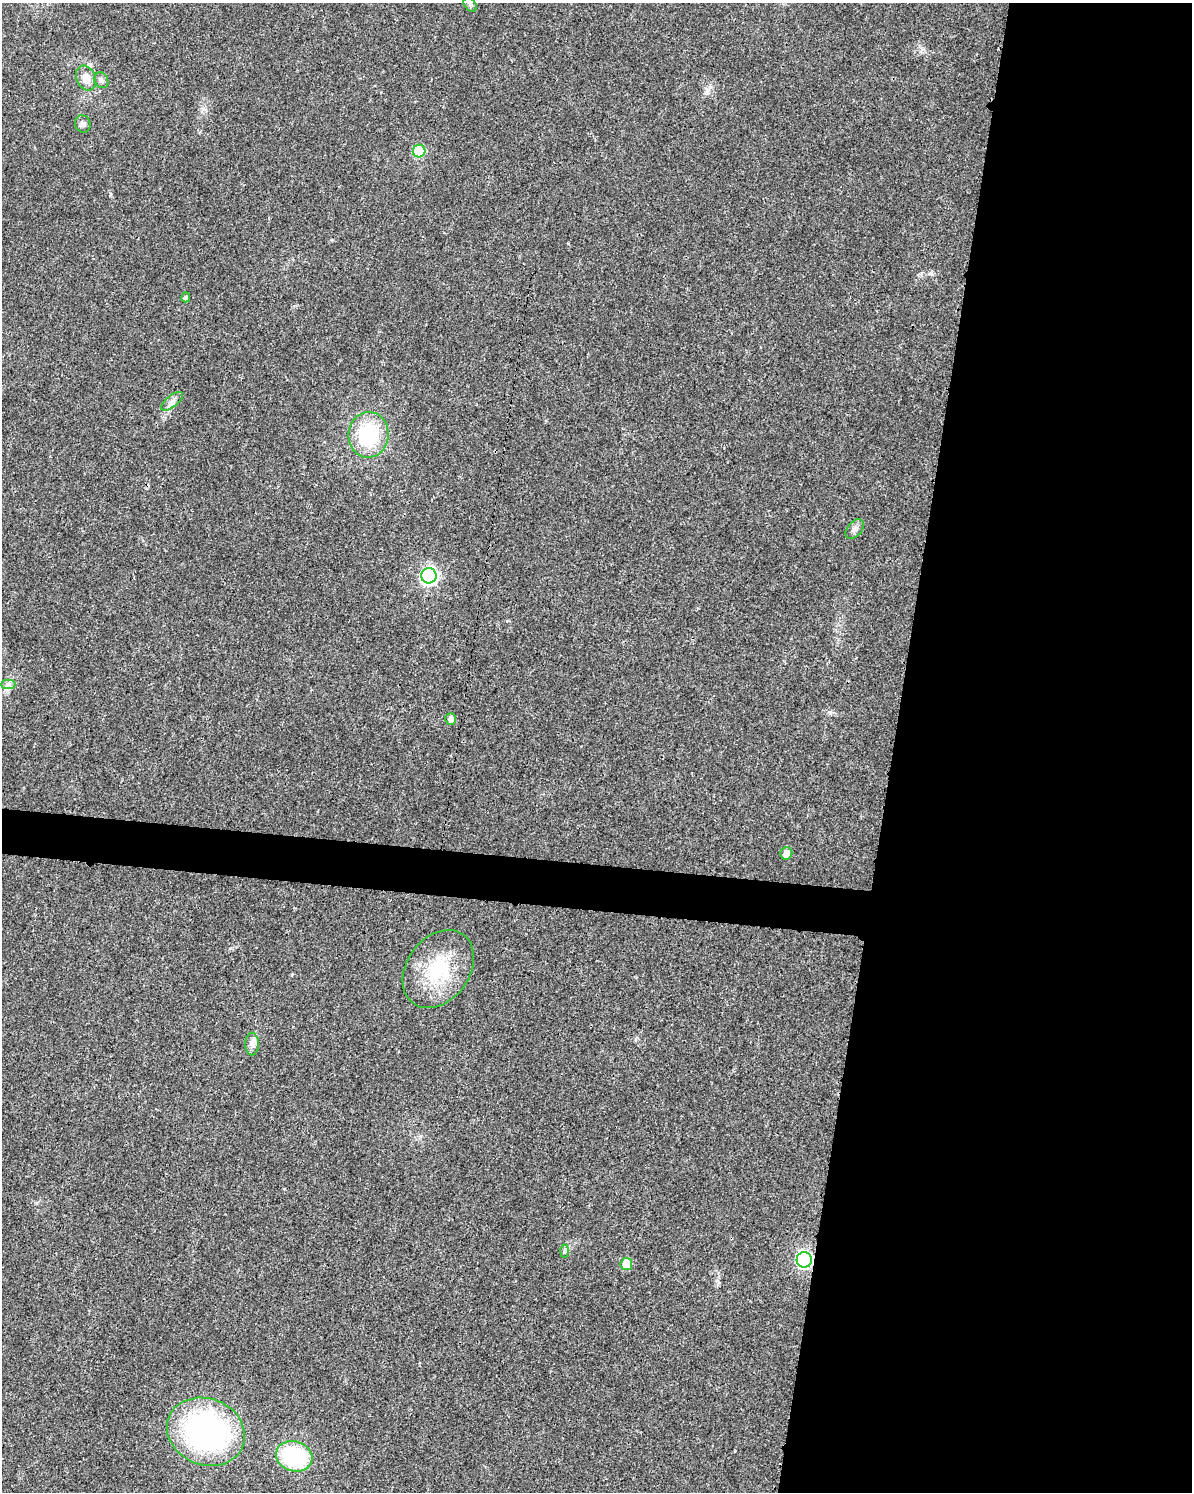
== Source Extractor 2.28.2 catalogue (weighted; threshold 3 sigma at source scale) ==
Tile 8 of 4 x 3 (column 4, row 2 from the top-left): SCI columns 3585-4774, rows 1731-3220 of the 4784 x 4997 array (HDU 1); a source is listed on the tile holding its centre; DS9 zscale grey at full resolution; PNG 1194 x 1494 px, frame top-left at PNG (2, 3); each listed source drawn as its Kron ellipse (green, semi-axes under 4 px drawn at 4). Shown black and unused: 27% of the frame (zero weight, under 3 of 4 exposures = <1% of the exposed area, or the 3 px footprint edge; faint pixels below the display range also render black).
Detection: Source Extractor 2.28.2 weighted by HDU 2 'WHT'; one run over the whole footprint, this tile lists its part. Background 0.0199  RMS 0.0029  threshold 0.0129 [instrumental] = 3 sigma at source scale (4.5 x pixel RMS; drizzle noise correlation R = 1.50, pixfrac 1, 0.0396/0.0396 arcsec/px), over >= 5 px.
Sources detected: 20; all 20 listed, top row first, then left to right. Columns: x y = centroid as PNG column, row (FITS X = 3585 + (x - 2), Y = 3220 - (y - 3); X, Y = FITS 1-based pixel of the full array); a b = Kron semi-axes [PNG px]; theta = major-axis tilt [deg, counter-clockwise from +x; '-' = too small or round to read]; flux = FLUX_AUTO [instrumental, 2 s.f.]
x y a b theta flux
470 5 8 5 -50 0.62
86 78 13 9 -66 2.8
101 80 8 6 -54 0.99
83 124 9 7 -67 1
419 151 6 6 - 16
186 297 5 4 - 0.75
172 401 13 5 38 1.3
368 435 23 20 85 21
855 529 11 7 51 1.1
429 576 7 7 - 83
8 684 7 4 1 0.77
451 719 6 5 - 1.3
786 853 6 6 - 2.3
438 969 42 31 53 19
252 1044 11 7 90 1.4
564 1251 6 4 88 0.47
804 1260 8 7 - 74
626 1264 6 6 - 6.9
206 1432 40 33 -22 75
294 1456 18 15 -17 28
Overlapping masked pixels (flux is a lower limit): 1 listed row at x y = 804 1260
Unlisted compact peaks at least as high as the median listed source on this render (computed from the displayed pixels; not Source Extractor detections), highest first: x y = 931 273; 830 713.